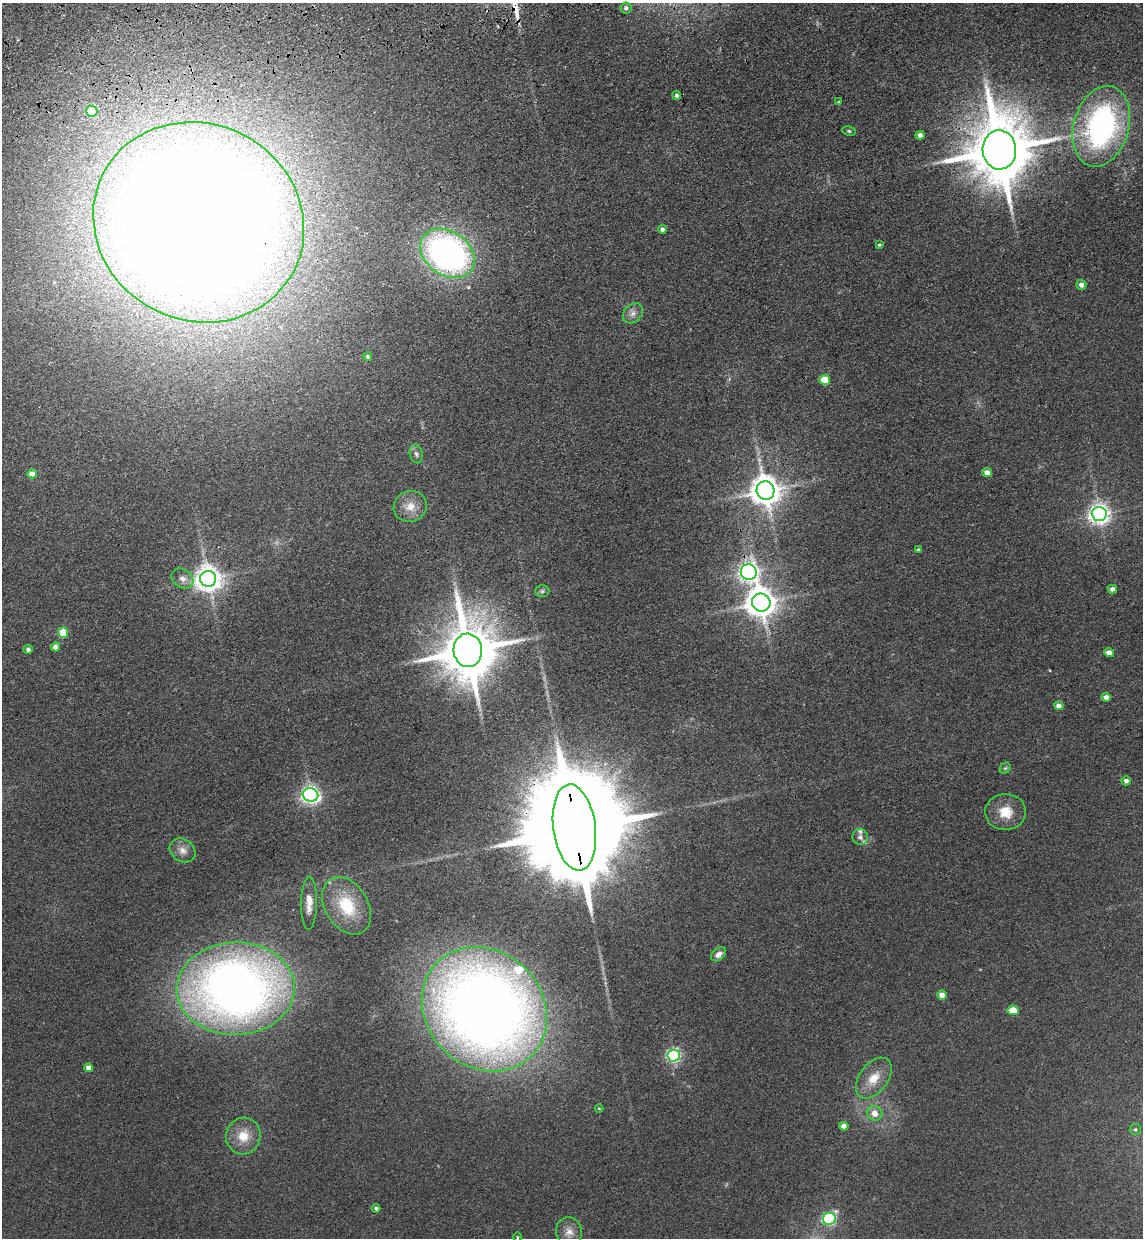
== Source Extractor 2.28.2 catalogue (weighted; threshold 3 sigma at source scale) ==
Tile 11 of 4 x 4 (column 3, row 3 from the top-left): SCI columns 2459-3599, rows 1353-2588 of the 5030 x 5177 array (HDU 1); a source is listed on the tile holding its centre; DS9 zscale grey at full resolution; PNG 1145 x 1240 px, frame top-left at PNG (2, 3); each listed source drawn as its Kron ellipse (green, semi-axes under 4 px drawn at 4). Shown black and unused: <1% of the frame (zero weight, under 3 of 4 exposures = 6% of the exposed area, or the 3 px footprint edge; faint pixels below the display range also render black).
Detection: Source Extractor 2.28.2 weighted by HDU 2 'WHT'; one run over the whole footprint, this tile lists its part. Background 0.0889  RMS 0.0068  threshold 0.0306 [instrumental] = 3 sigma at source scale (4.5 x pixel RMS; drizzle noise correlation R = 1.50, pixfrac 1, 0.05/0.05 arcsec/px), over >= 5 px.
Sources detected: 65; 3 inside a brighter listed object's ellipse — not listed separately; the other 62 listed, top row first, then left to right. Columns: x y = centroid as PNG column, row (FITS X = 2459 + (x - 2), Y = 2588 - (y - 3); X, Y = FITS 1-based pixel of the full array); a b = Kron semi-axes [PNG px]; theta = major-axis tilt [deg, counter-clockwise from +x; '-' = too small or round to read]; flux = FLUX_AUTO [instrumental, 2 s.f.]
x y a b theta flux
626 8 5 5 - 1.9
677 95 4 4 - 1.6
838 102 4 3 - 0.62
92 111 5 5 - 46
1101 126 41 27 74 170
849 131 7 4 -10 1.2
920 135 4 4 - 3.4
999 150 19 16 -88 6000
199 222 107 98 -27 2500
662 229 4 4 - 2.5
879 245 4 4 - 0.84
447 253 30 22 -35 240
1081 285 5 5 - 3
633 313 11 8 44 4
368 356 4 4 - 1.6
825 380 5 5 - 24
416 454 9 6 -78 2.3
987 473 5 4 - 4.8
32 474 5 4 - 7.7
765 490 9 9 - 1200
410 506 17 15 19 9.8
1099 514 7 7 - 430
919 550 4 4 - 1.4
749 572 8 8 - 380
182 579 12 9 -36 4.7
208 579 8 8 - 800
1112 589 5 4 - 3.5
542 591 7 6 - 1.6
761 603 9 9 - 1100
63 633 5 5 - 22
56 647 4 4 - 4.7
28 649 4 4 - 1.9
468 650 17 14 -85 4900
1109 653 5 4 - 4.9
1106 697 4 4 - 4.2
1059 706 4 4 - 4
1005 768 6 5 - 1
1126 781 5 4 - 2.7
310 795 8 6 -15 300
1006 812 20 18 -1 15
574 827 43 21 -82 30000
860 837 8 7 - 2.5
183 850 13 11 -34 6
309 903 26 8 89 8
347 906 31 21 -58 32
718 954 8 6 37 3.3
236 989 59 46 1 630
942 995 5 4 - 7.2
484 1009 66 58 -43 990
1013 1010 6 5 - 21
674 1056 6 6 - 150
89 1068 4 4 - 5.2
874 1078 23 14 53 14
599 1109 4 3 - 0.55
875 1113 8 7 - 6.4
844 1126 4 4 - 4.5
1135 1129 6 5 - 1.2
243 1136 18 17 - 14
376 1208 4 3 - 1.8
829 1219 6 6 - 110
569 1232 15 13 -77 6.8
517 1237 5 3 - 0.7
Overlapping masked pixels (flux is a lower limit): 7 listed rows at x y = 92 111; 1101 126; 999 150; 199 222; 1099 514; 749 572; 574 827